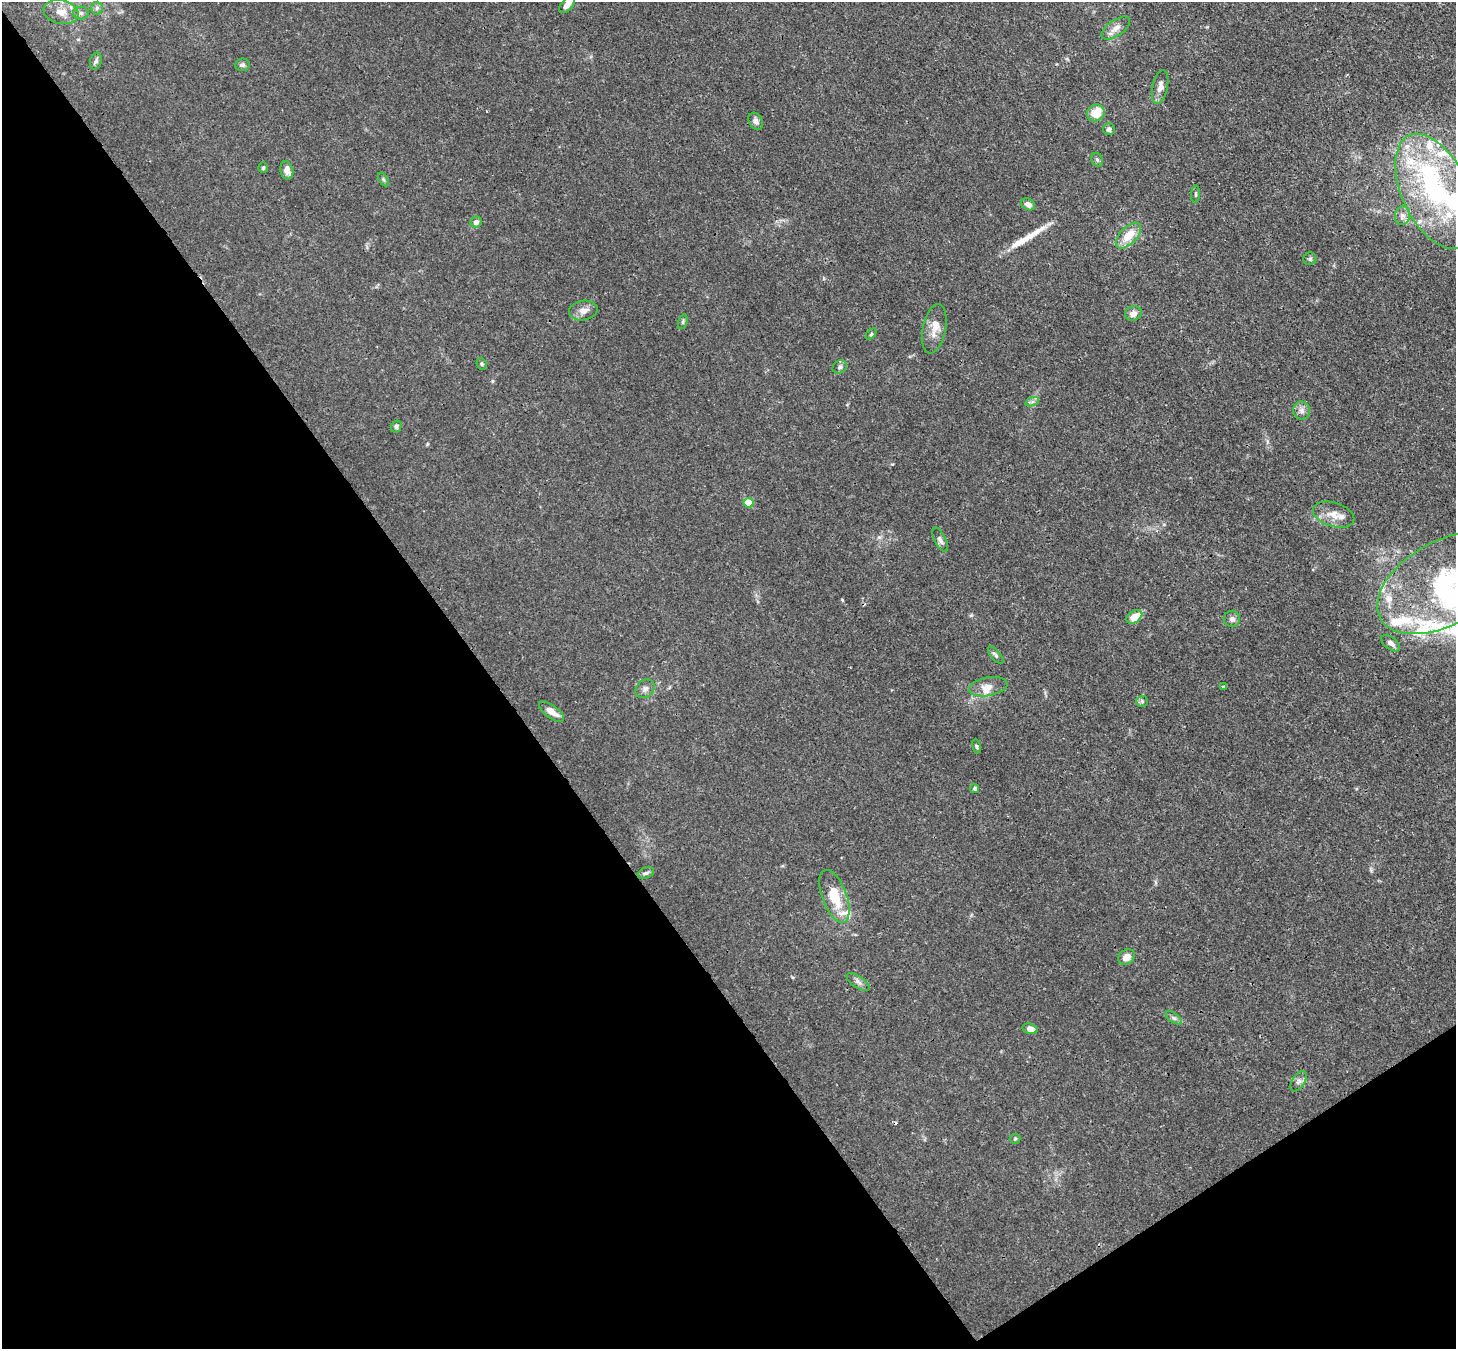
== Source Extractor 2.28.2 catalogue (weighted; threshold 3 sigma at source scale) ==
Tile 14 of 4 x 4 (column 2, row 4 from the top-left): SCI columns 1533-2986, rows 211-1557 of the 5973 x 5946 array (HDU 1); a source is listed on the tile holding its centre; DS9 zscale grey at full resolution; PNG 1458 x 1351 px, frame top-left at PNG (2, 2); each listed source drawn as its Kron ellipse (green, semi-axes under 4 px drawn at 4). Shown black and unused: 38% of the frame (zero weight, under 3 of 4 exposures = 7% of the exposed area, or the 3 px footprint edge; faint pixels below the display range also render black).
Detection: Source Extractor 2.28.2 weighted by HDU 2 'WHT'; one run over the whole footprint, this tile lists its part. Background 0.0246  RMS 0.0027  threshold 0.0122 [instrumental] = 3 sigma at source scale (4.5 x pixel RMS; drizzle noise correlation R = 1.50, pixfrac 1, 0.05/0.05 arcsec/px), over >= 5 px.
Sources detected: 73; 1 inside a brighter object's white glare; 2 cosmic-ray / hot-pixel residue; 1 long thin detection or spike segment (spike, bleed or trail) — neither listed nor drawn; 14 inside a brighter listed object's ellipse — not listed separately; the other 55 listed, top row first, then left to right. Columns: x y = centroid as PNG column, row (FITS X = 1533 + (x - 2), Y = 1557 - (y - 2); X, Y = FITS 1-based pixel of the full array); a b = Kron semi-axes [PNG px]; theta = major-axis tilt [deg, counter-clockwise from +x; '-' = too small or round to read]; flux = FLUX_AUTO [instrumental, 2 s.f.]
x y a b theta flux
567 5 10 5 48 2.4
97 8 6 6 - 0.66
61 12 17 12 -11 3.6
81 13 8 6 1 0.8
1116 28 16 8 34 2.1
96 61 8 6 74 0.7
242 65 7 6 - 0.71
1160 87 17 7 78 1.9
1096 113 9 8 - 5.6
756 121 9 6 -60 1.1
1109 129 6 5 - 0.73
1097 160 7 5 -67 0.59
263 168 5 4 - 0.5
287 170 9 6 -79 1.8
383 179 7 4 -59 0.53
1435 191 61 33 -65 41
1196 194 9 3 86 0.43
1028 204 7 5 -29 1.6
1403 215 10 7 81 1.3
476 222 6 5 - 1.2
1128 236 16 8 46 5.5
1310 259 6 6 - 0.56
583 310 14 9 9 2.1
1133 314 8 7 - 2
683 322 7 4 72 0.48
934 329 25 11 78 3.7
871 334 6 4 46 0.37
481 364 6 5 - 0.42
840 367 7 6 - 0.7
1032 402 7 4 18 0.55
1302 411 9 8 - 1.3
396 426 6 5 - 0.56
749 503 5 5 - 6.1
1334 515 21 12 -17 3.7
940 540 13 5 -63 0.99
1445 583 74 42 29 43
1134 617 8 6 33 4.5
1232 619 8 8 - 1.1
1391 643 11 6 -37 1.3
996 655 10 4 -49 0.62
988 687 19 9 10 2.7
1223 687 4 3 - 0.29
645 689 10 8 43 1.2
1142 701 6 5 - 0.49
551 712 15 6 -36 2.6
977 746 7 3 -81 0.41
975 788 5 4 - 0.62
646 873 8 5 20 0.72
834 896 28 12 -69 8
1126 957 9 7 32 2.3
858 982 13 6 -33 1.1
1174 1018 9 4 -35 0.75
1030 1029 8 5 -17 1.9
1299 1081 11 6 57 1.1
1015 1139 5 5 - 0.36
Isophote crosses this tile's border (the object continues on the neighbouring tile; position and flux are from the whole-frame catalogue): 2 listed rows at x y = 567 5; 1445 583